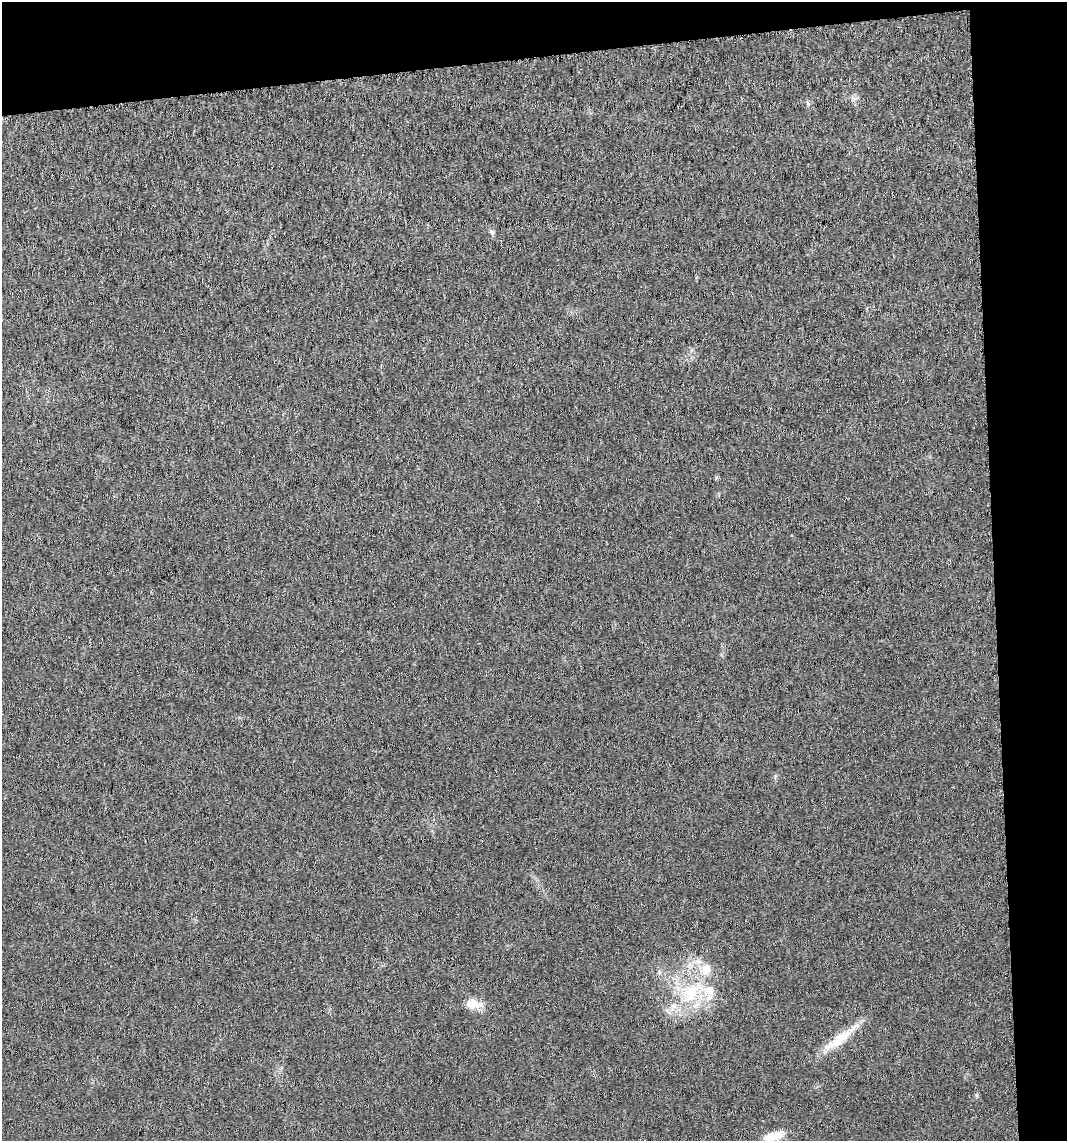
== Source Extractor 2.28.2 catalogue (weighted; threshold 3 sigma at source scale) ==
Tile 2 of 2 x 2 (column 2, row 1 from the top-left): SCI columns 1095-2159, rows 1144-2282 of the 2175 x 2288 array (HDU 1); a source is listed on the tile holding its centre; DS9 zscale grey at full resolution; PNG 1069 x 1143 px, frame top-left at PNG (2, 2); no overlay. Shown black and unused: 12% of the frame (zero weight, under 3 of 6 exposures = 1% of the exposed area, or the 3 px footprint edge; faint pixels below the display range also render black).
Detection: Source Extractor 2.28.2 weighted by HDU 2 'WHT'; one run over the whole footprint, this tile lists its part. Background 0.013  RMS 0.0046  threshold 0.0188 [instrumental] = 3 sigma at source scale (4.09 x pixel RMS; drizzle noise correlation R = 1.36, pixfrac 0.8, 0.0396/0.0396 arcsec/px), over >= 5 px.
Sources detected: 10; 2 inside a brighter listed object's ellipse — not listed separately; the other 8 listed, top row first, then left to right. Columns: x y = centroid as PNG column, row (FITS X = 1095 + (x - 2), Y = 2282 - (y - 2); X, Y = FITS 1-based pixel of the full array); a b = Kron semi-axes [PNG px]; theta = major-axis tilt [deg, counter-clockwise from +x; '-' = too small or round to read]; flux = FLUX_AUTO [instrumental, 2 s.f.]
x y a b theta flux
854 99 7 4 -19 0.98
808 103 7 5 -69 0.86
492 232 7 5 -69 0.95
691 993 41 21 47 27
473 1004 22 12 -5 5.6
840 1038 52 11 37 12
976 1095 6 4 -89 0.57
774 1136 28 10 16 7.2